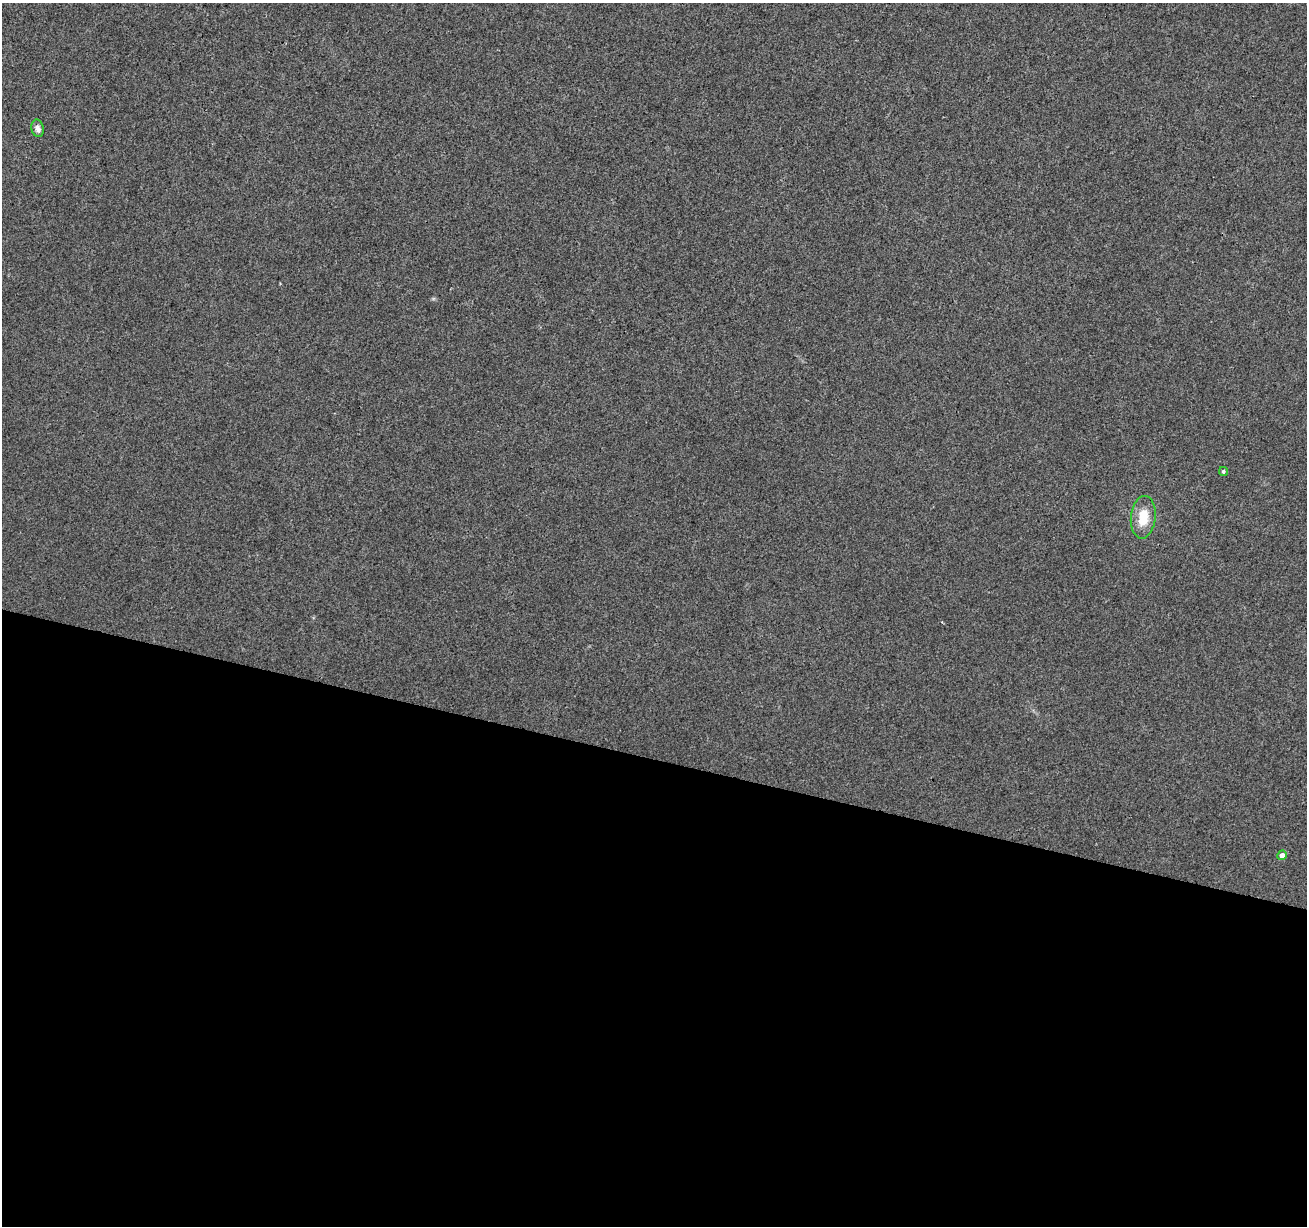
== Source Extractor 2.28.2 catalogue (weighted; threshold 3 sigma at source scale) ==
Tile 14 of 4 x 4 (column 2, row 4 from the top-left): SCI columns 1313-2617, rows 283-1506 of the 5226 x 5399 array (HDU 1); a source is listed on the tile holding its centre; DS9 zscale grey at full resolution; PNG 1309 x 1228 px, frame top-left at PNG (2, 3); each listed source drawn as its Kron ellipse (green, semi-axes under 4 px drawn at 4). Shown black and unused: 38% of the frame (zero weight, under 3 of 4 exposures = <1% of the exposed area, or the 3 px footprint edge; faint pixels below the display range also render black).
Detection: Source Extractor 2.28.2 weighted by HDU 2 'WHT'; one run over the whole footprint, this tile lists its part. Background 0.00786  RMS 0.0036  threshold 0.0164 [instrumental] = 3 sigma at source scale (4.5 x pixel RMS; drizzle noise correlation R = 1.50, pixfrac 1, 0.0396/0.0396 arcsec/px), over >= 5 px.
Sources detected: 4; all 4 listed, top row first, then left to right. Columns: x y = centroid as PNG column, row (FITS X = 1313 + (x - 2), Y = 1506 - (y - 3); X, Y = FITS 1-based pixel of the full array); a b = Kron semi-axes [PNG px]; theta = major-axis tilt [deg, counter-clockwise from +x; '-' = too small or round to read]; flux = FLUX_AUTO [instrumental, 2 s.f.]
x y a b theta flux
38 128 9 6 -78 1.5
1223 471 4 4 - 0.64
1143 517 21 12 84 8.5
1282 855 5 4 - 2.6